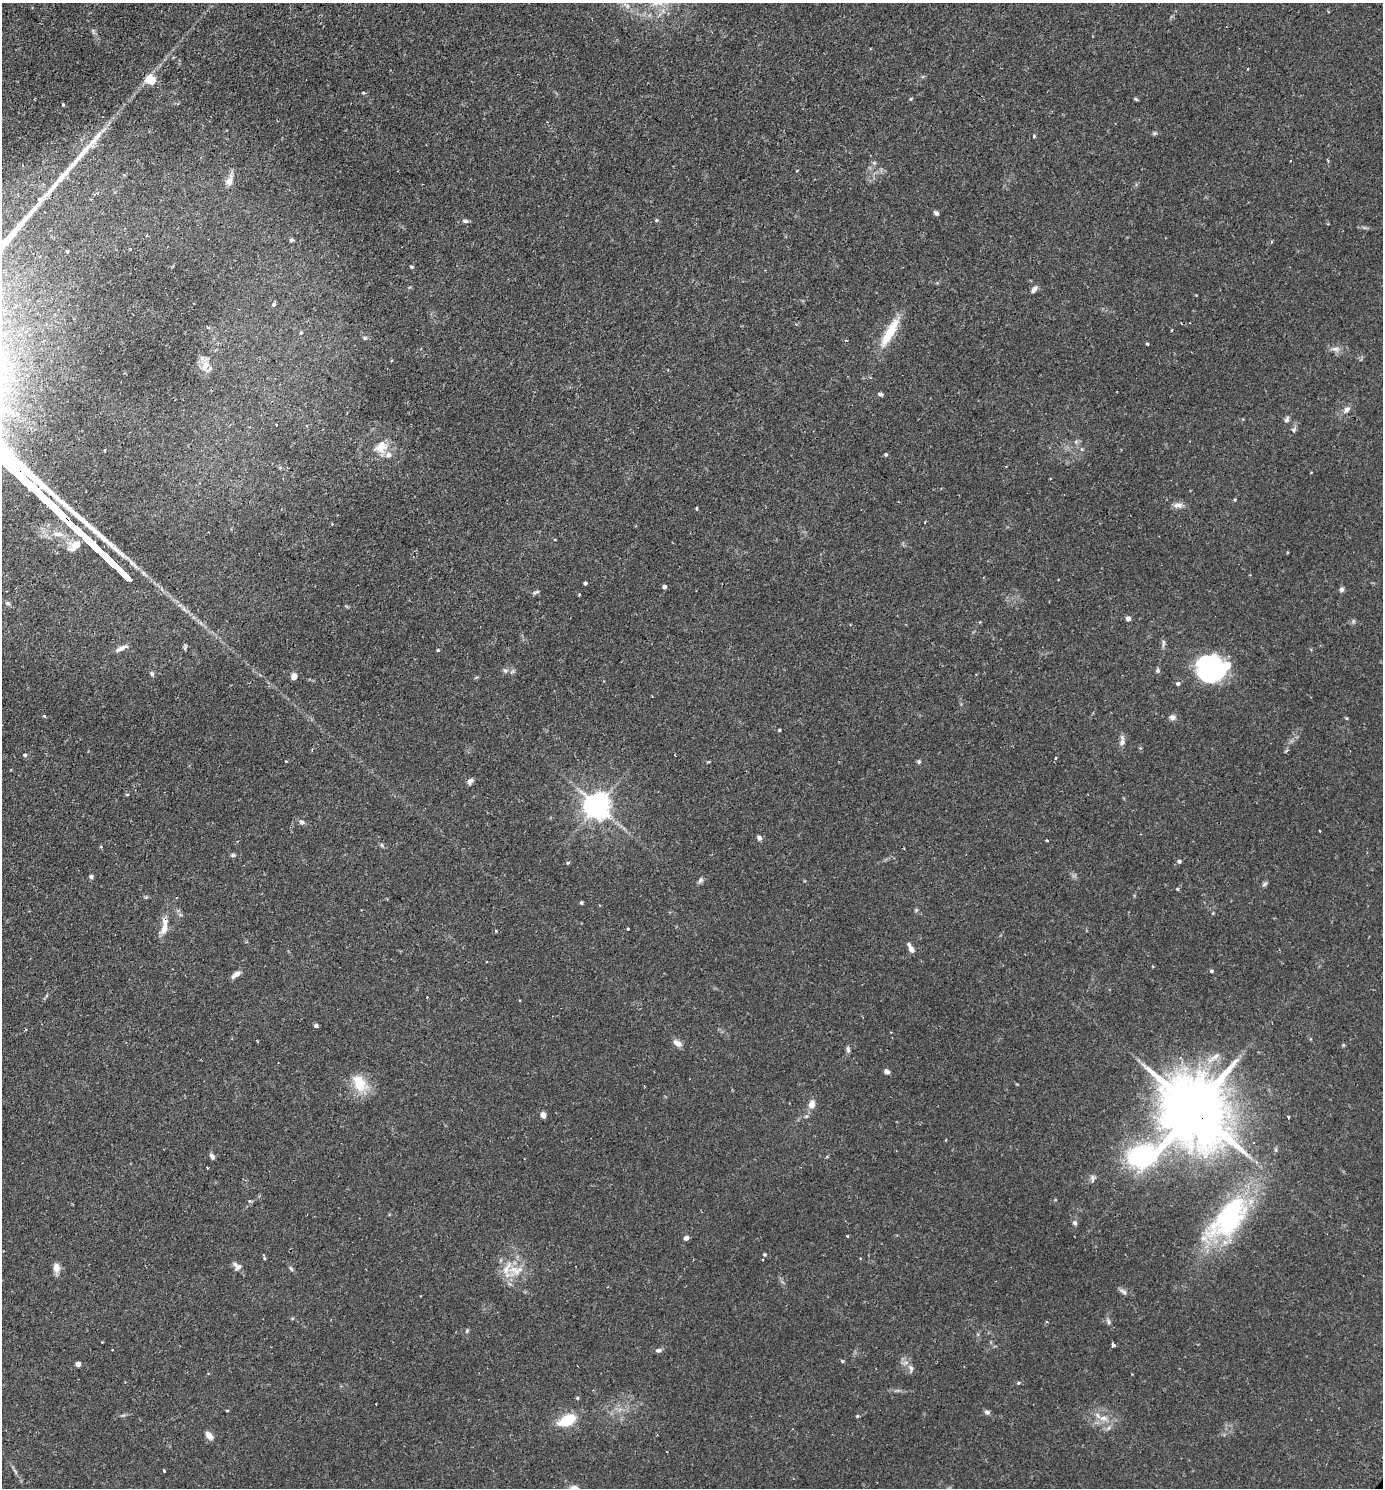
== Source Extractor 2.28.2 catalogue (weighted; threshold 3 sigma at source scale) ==
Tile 11 of 4 x 4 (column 3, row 3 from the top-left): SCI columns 3078-4458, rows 1520-3005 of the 6013 x 6010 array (HDU 1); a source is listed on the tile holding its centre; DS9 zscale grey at full resolution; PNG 1385 x 1490 px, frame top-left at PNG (2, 3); no overlay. Shown black and unused: <1% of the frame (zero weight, under 2 of 3 exposures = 3% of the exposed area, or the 3 px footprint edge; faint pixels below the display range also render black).
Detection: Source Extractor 2.28.2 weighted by HDU 2 'WHT'; one run over the whole footprint, this tile lists its part. Background 0.106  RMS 0.0055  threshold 0.0245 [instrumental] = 3 sigma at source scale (4.5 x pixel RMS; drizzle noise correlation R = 1.50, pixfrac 1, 0.05/0.05 arcsec/px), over >= 5 px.
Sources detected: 137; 1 inside a brighter object's white glare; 1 cosmic-ray / hot-pixel residue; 2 long thin detections or spike segments (spike, bleed or trail) — not listed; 4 inside a brighter listed object's ellipse — not listed separately; the other 129 listed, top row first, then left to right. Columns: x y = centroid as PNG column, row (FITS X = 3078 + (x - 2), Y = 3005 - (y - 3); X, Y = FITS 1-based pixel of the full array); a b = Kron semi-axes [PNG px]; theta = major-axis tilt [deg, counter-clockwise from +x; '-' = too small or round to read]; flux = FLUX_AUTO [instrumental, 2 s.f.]
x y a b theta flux
151 80 6 5 - 22
363 93 4 4 - 0.57
911 99 4 4 - 0.56
1136 99 5 4 - 0.64
63 105 4 3 - 0.45
1034 136 5 4 - 0.58
797 171 4 2 - 0.35
229 181 15 8 70 3.9
936 213 7 5 -39 1.2
656 220 5 4 - 0.77
465 221 8 5 -12 1.2
147 236 3 2 - 0.5
291 240 5 4 - 0.94
67 251 3 3 - 1.8
411 267 5 4 - 0.63
1034 289 10 5 53 2
274 304 5 5 - 0.99
208 327 5 3 - 0.89
1172 330 4 2 - 0.45
890 332 42 10 61 16
301 333 5 4 - 0.62
365 338 5 4 - 0.73
1147 344 3 3 - 0.64
1335 349 13 6 -4 2.4
205 365 14 8 53 4.9
880 394 6 5 - 1
1347 410 10 6 39 2.3
1287 419 8 5 59 1.3
1294 430 7 6 - 1.3
381 446 17 14 62 8.2
105 450 3 2 - 0.62
886 455 4 4 - 0.88
1235 500 4 3 - 0.46
1178 505 14 6 6 2.7
697 508 3 3 - 1.2
924 522 3 2 - 0.52
555 540 5 3 - 0.4
75 546 17 8 38 5.6
1058 579 3 2 - 0.36
585 583 4 3 - 1.1
665 587 4 4 - 1.5
1342 589 7 6 - 1.3
536 592 10 3 19 0.87
8 603 7 5 -21 1
1128 618 5 4 - 2.5
1353 621 6 4 -72 0.77
1163 643 13 3 83 1.2
122 648 17 5 23 2.5
438 650 4 3 - 0.54
1210 670 31 21 -6 66
505 671 7 6 - 1.3
1157 671 7 5 89 0.95
152 674 7 5 -60 1
294 676 9 7 79 2.3
1178 684 5 5 - 1.1
45 716 4 3 - 0.79
1172 717 8 7 - 1.8
779 730 4 3 - 0.59
1122 741 14 6 86 2.7
25 755 5 4 - 0.81
1056 758 3 3 - 0.61
286 761 3 3 - 0.66
919 761 6 5 - 0.88
708 762 5 3 - 0.47
470 781 7 5 55 1.9
127 794 5 3 - 0.53
597 806 8 8 - 610
301 822 7 6 - 1.6
1320 831 2 2 - 0.42
759 838 7 5 -71 1.4
1046 840 3 2 - 0.62
233 855 7 4 10 1
1179 861 4 4 - 1.3
568 863 5 4 - 0.59
91 877 6 5 - 1.1
700 880 9 5 46 1.3
1265 884 8 5 28 1.1
1177 889 4 3 - 0.59
581 903 4 4 - 0.77
916 910 5 5 - 0.67
164 929 17 8 73 4.9
628 929 3 3 - 0.65
911 949 8 5 -58 2.6
1211 971 4 4 - 0.92
237 974 10 7 27 2.4
427 997 2 2 - 0.39
316 1025 4 4 - 1.5
677 1043 12 7 -32 3.1
848 1049 9 5 -83 1.3
887 1072 6 5 - 2
359 1083 26 16 -56 13
812 1104 11 7 74 4
1193 1109 25 24 - 5200
543 1115 6 5 - 2.7
1288 1117 3 2 - 0.9
212 1156 7 5 -57 1.6
827 1157 4 3 - 0.59
207 1168 2 2 - 0.43
1092 1178 12 5 -89 1.4
249 1201 5 4 - 0.73
1228 1218 63 31 48 75
1075 1223 7 6 - 1.2
847 1236 3 3 - 0.79
686 1238 4 4 - 2.6
764 1255 4 4 - 0.73
264 1258 4 3 - 0.52
237 1266 12 8 -42 2.8
56 1267 9 7 -84 4.7
291 1269 8 4 -62 0.98
515 1270 20 11 -33 8.8
1123 1292 13 5 -33 1.6
1109 1322 9 5 -56 1.3
467 1331 8 3 45 0.67
102 1342 3 3 - 0.32
1113 1344 4 3 - 2.2
659 1350 8 5 2 1.5
842 1361 5 4 - 0.67
78 1364 4 4 - 4.2
911 1368 11 6 -73 2
1018 1383 4 4 - 0.58
577 1398 4 4 - 0.71
376 1404 3 3 - 0.51
227 1411 4 3 - 0.45
987 1412 8 6 -16 1.4
857 1416 4 4 - 0.63
1103 1418 14 7 -1 4
567 1420 18 10 27 17
209 1435 10 6 -54 3.4
164 1470 3 2 - 0.97
Overlapping masked pixels (flux is a lower limit): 1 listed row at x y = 1193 1109